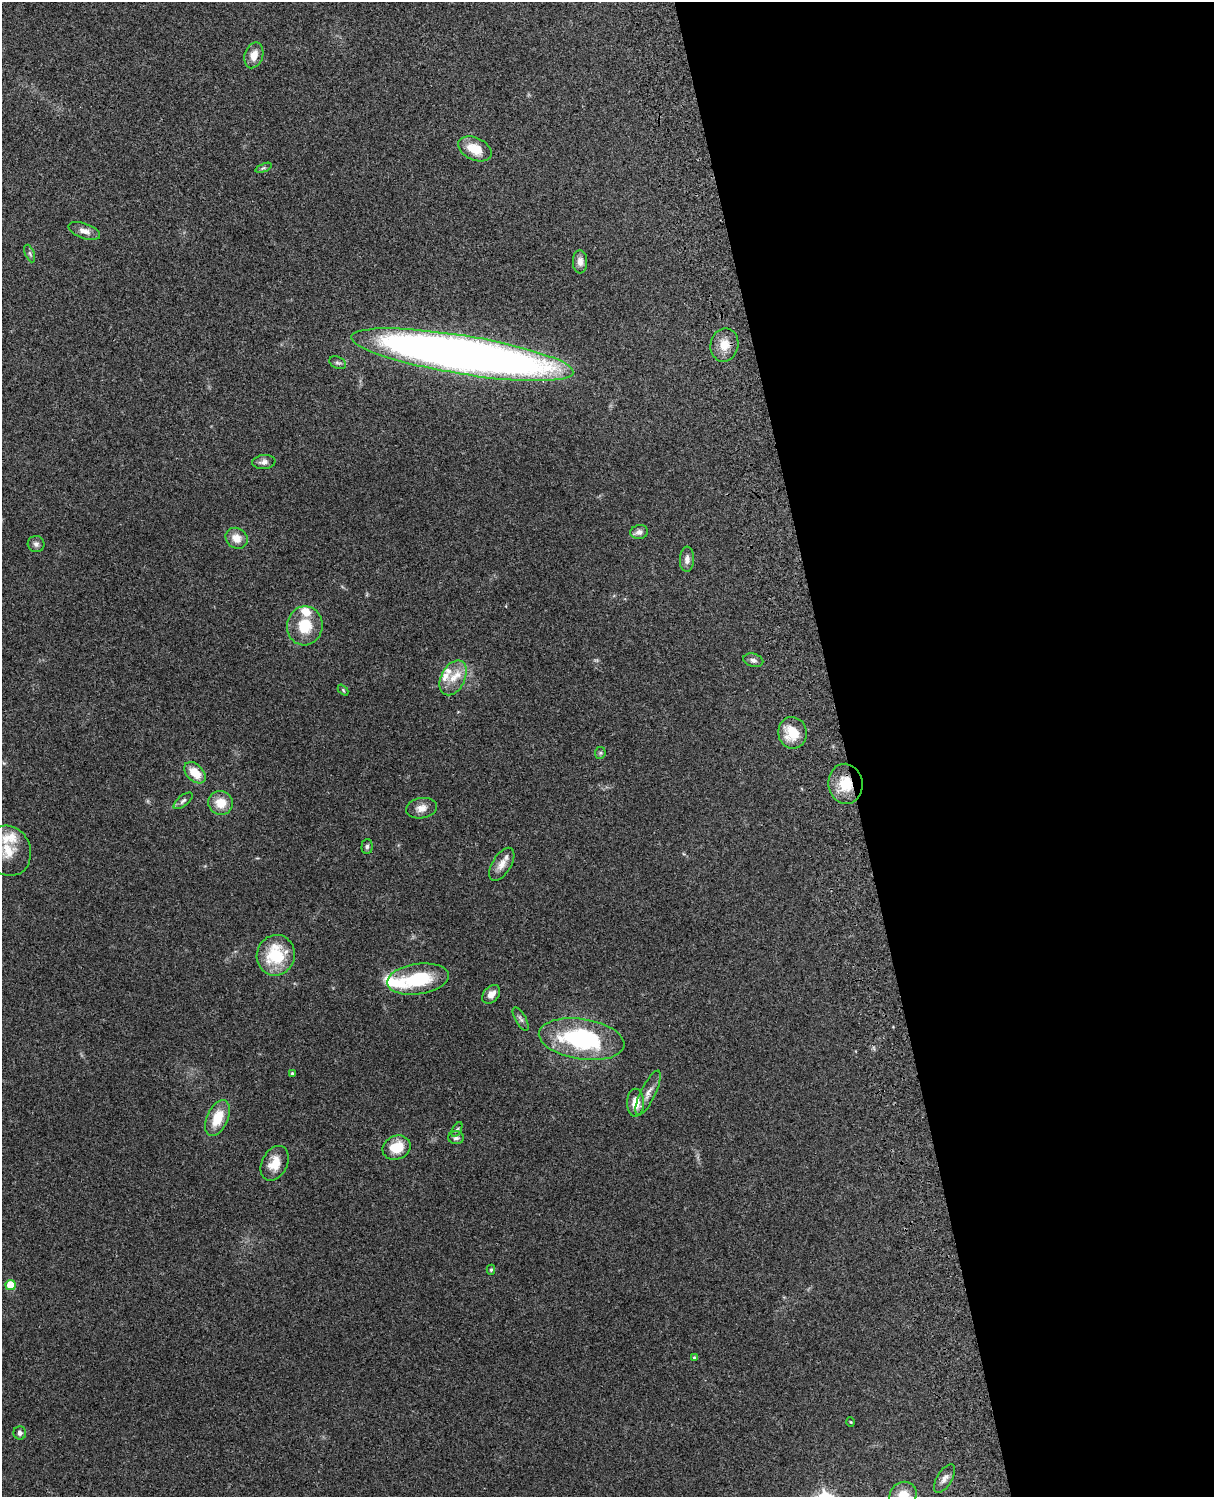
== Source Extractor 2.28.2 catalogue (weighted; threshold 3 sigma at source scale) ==
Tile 8 of 4 x 3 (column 4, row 2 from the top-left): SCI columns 3756-4967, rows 1660-3154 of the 5088 x 4927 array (HDU 1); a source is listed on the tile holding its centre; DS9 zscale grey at full resolution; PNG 1216 x 1499 px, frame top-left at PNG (2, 2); each listed source drawn as its Kron ellipse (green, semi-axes under 4 px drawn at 4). Shown black and unused: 31% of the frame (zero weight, under 3 of 4 exposures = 6% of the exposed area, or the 3 px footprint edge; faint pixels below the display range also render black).
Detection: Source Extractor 2.28.2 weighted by HDU 2 'WHT'; one run over the whole footprint, this tile lists its part. Background 0.208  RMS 0.0082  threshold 0.037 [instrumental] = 3 sigma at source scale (4.5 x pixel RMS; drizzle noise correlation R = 1.50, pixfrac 1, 0.05/0.05 arcsec/px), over >= 5 px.
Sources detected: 55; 7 inside a brighter listed object's ellipse — not listed separately; the other 48 listed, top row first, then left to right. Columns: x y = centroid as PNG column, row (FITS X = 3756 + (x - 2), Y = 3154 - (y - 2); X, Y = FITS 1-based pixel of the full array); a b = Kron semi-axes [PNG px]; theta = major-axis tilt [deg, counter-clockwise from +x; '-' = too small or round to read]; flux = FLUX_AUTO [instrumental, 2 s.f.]
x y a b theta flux
254 55 13 9 72 9.1
475 149 17 11 -25 18
263 168 9 4 21 1.5
84 231 16 7 -19 5.8
30 253 9 4 -68 1.8
580 262 11 7 -88 4.9
724 345 17 14 78 12
462 355 112 19 -9 830
338 363 9 5 -24 1.9
264 462 11 7 6 3.8
639 532 9 7 12 3.7
237 538 11 10 - 9.2
36 544 8 8 - 2.9
687 559 13 7 86 4.3
305 626 19 17 81 24
753 660 10 6 -14 3.3
453 678 19 12 63 12
343 690 6 4 -47 0.98
792 733 16 14 -82 20
600 753 6 5 - 1.4
195 773 13 8 -45 15
845 784 20 17 -81 23
183 801 11 5 38 2.4
221 803 12 12 - 13
421 808 15 10 9 6.9
367 846 7 5 86 1.7
8 851 25 22 -66 24
502 864 18 9 58 7.3
276 955 20 19 - 40
418 979 31 15 8 45
491 994 10 7 48 6.3
521 1019 13 5 -61 2.6
582 1039 43 20 -9 98
292 1074 3 3 - 1.5
648 1093 24 7 64 7.5
635 1103 14 8 89 11
217 1118 19 10 65 20
457 1129 8 4 61 1.5
456 1138 8 6 -1 2.5
397 1148 14 11 21 18
275 1163 18 13 63 12
491 1270 5 4 - 1.4
11 1285 5 5 - 25
694 1357 4 3 - 0.96
851 1422 5 3 - 0.71
20 1433 6 6 - 2.6
945 1478 16 7 58 4.7
903 1496 15 13 50 15
Overlapping masked pixels (flux is a lower limit): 1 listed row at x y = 845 784
Isophote crosses this tile's border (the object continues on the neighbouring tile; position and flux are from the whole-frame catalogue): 2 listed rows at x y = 8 851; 903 1496